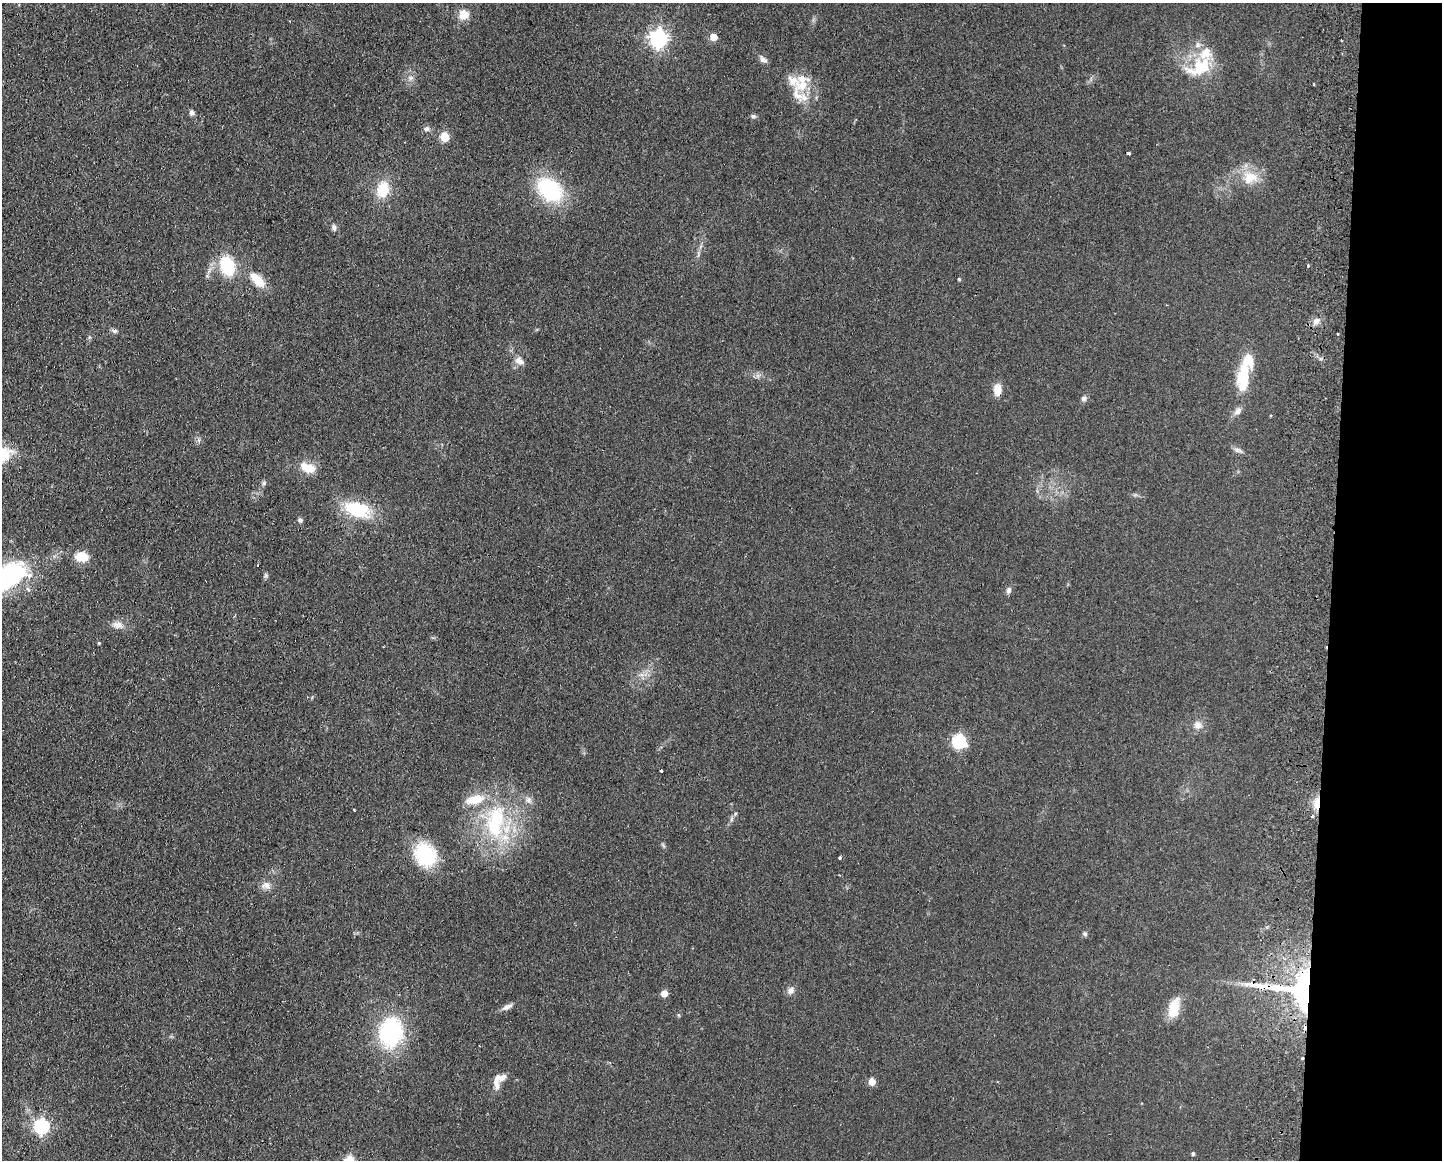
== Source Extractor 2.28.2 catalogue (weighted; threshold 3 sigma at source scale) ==
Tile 9 of 3 x 4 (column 3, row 3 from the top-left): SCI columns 3050-4489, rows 1167-2324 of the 4768 x 4648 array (HDU 1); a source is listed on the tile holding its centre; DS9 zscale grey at full resolution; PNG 1444 x 1162 px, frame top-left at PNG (2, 3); no overlay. Shown black and unused: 8% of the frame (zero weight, under 2 of 3 exposures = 3% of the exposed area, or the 3 px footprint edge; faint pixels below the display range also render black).
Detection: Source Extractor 2.28.2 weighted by HDU 2 'WHT'; one run over the whole footprint, this tile lists its part. Background 0.0805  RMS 0.0096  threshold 0.0432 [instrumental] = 3 sigma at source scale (4.5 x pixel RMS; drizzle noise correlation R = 1.50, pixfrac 1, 0.05/0.05 arcsec/px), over >= 5 px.
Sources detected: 78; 1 inside a brighter object's white glare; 3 cosmic-ray / hot-pixel residue — not listed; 7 inside a brighter listed object's ellipse — not listed separately; the other 67 listed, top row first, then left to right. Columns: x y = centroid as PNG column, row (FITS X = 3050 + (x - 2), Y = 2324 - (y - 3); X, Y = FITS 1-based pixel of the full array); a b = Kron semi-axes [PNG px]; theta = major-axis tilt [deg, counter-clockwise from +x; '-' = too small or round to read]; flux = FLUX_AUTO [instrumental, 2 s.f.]
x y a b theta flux
464 14 9 8 - 16
713 37 5 5 - 19
658 39 7 7 - 350
1198 45 8 7 - 3.7
763 59 12 7 -40 3.7
1200 67 38 21 28 39
411 78 7 6 - 2.8
802 78 12 11 - 9.6
797 94 33 15 -36 19
192 112 6 6 - 3.1
753 116 7 5 2 1.9
427 129 9 7 20 3.3
445 137 5 5 - 36
1129 153 3 3 - 3.2
1250 177 21 17 10 22
383 189 17 12 78 26
550 190 24 17 -42 86
334 227 8 6 -77 2.8
227 266 18 13 -71 45
1308 266 4 3 - 1.5
959 279 4 3 - 1.2
258 280 21 10 -46 18
1316 321 10 7 29 5.5
114 331 8 5 -17 2.3
1338 334 3 2 - 1.3
519 361 12 8 -26 6.1
1243 377 34 17 82 36
997 389 15 10 -89 9.2
1084 398 7 7 - 2.6
1238 411 11 8 48 4.8
1238 450 12 5 -14 3.2
308 468 20 11 -20 15
264 483 6 5 - 1.8
357 509 30 16 -18 48
300 520 7 5 -22 1.9
82 557 12 8 -3 19
258 565 3 2 - 0.67
266 575 6 5 - 1.6
8 576 42 26 26 140
1009 590 9 6 72 2.9
117 625 16 9 -4 6.9
99 643 4 3 - 1
1198 725 11 10 - 6.5
959 741 7 6 - 130
661 770 3 3 - 1.3
528 800 9 8 - 3.9
1317 803 16 7 86 11
354 810 3 3 - 1.1
1312 816 4 3 - 1.7
732 819 7 4 89 1.9
495 821 54 26 83 90
425 854 21 16 -54 75
840 858 3 3 - 4.5
266 885 13 10 -3 6.4
1085 934 7 6 - 1.8
791 990 10 7 70 4.1
1303 991 75 39 -9 230
664 994 5 5 - 12
507 1007 15 6 27 4.7
1174 1008 21 11 76 23
679 1015 6 4 -88 1.1
391 1032 39 30 78 79
503 1077 13 7 44 5.2
872 1082 5 5 - 20
496 1084 18 7 -81 6.5
41 1126 7 6 - 200
1193 1154 4 4 - 1.8
Overlapping masked pixels (flux is a lower limit): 2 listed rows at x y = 1317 803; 1303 991
Isophote crosses this tile's border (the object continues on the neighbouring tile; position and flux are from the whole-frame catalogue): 1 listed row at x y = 8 576